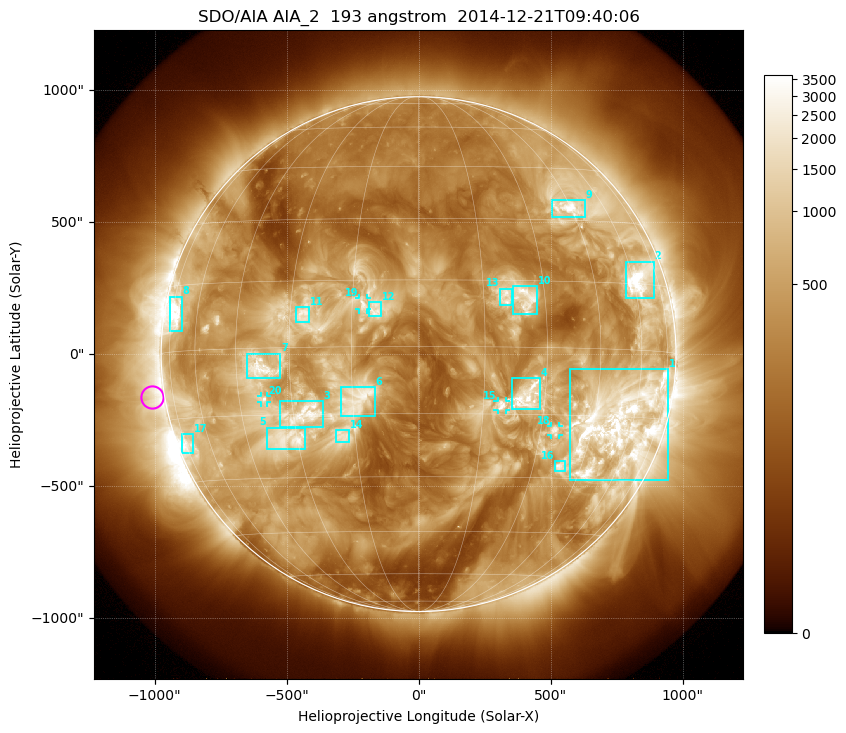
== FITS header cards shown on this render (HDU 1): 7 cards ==
TELESCOP= 'SDO/AIA'
INSTRUME= 'AIA_2'
WAVELNTH=                  193
WAVEUNIT= 'angstrom'
DATE-OBS= '2014-12-21T09:40:06.84'
CTYPE1  = 'HPLN-TAN'
CTYPE2  = 'HPLT-TAN'

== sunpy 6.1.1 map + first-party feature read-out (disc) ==
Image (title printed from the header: SDO/AIA AIA_2  193 angstrom  2014-12-21T09:40:06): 1024 x 1024 px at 2.4 arcsec/px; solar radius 975 arcsec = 406 px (full disc in frame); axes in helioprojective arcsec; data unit not stated in the header (colour bar unlabelled)
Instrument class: DISC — disc imager (sunpy class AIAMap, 193 A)
Bright regions (active regions / flare kernels): reference = the median radial profile (limb darkening/brightening removed); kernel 9 px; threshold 5 sigma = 1186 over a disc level ~358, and >= 1.15x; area >= 12 px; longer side >= 10 px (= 24 arcsec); searched inside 0.97 R_sun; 21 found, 20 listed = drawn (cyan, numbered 1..; 4 of them under ~33 arcsec drawn as corner ticks so the feature stays visible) (cap 20 boxes per figure: the strongest are kept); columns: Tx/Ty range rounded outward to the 5 arcsec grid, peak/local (2 s.f.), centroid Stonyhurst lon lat
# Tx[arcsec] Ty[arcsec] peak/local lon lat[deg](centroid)
1 570..945 -475..-55 16 +54 -17
2 785..890 210..350 13 +63 +16
3 -525..-360 -275..-175 8 -27 -15
4 350..460 -210..-90 9.2 +25 -11
5 -575..-430 -360..-275 10 -33 -20
6 -295..-165 -235..-125 5.8 -14 -12
7 -650..-520 -90..5 11 -38 -4
8 -940..-895 85..220 11 -72 +8
9 505..630 520..585 14 +44 +33
10 355..450 150..260 7 +25 +11
11 -465..-415 120..180 6.2 -27 +7
12 -190..-145 145..200 4.9 -10 +8
13 310..355 185..250 5.6 +20 +11
14 -315..-265 -330..-285 5.1 -18 -20
15 300..330 -210..-175 6.3 +19 -13
16 515..555 -445..-405 8 +38 -27
17 -895..-855 -375..-300 5.7 -73 -21
18 500..530 -305..-270 9.3 +34 -19
19 -225..-195 170..210 4.6 -12 +10
20 -600..-570 -185..-155 8 -38 -11
Off-limb structures (1.02-1.3 R_sun): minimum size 162 px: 7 found; the strongest spans PA ~65..125 deg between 1.02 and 1.3 R_sun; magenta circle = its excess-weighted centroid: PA ~100 deg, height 1.05 R_sun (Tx ~-1010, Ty ~-160 arcsec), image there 2.7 x the reference